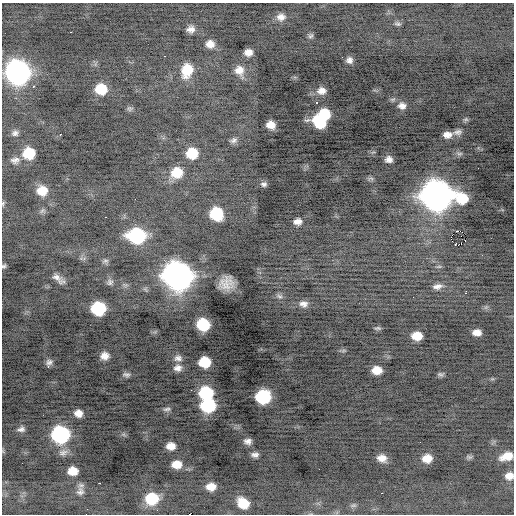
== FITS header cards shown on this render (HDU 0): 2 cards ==
NAXIS1  =                  512 / Axis length
NAXIS2  =                  512 / Axis length

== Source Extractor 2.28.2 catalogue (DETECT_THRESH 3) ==
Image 512 x 512 px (HDU 0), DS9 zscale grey, 1 PNG px = 1 image px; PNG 516 x 516 px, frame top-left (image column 1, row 512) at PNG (2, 3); no overlay
Background -0.549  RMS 0.89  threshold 2.68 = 3 sigma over >= 5 px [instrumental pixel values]
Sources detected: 103; all 103 listed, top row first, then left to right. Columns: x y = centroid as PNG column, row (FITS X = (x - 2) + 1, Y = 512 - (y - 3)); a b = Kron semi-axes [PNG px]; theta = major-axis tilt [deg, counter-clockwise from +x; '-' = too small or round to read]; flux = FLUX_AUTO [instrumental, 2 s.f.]
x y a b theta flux
281 17 11 9 8 410
397 24 9 5 -12 130
191 29 8 7 - 360
71 32 3 2 - 70
311 36 8 6 39 130
210 44 9 8 - 490
248 52 7 6 - 410
164 56 2 2 - 370
349 60 8 7 - 270
187 70 14 11 73 1500
239 70 12 11 - 590
18 72 13 12 - 33000
33 86 3 2 - 510
101 89 10 9 - 1700
322 91 12 10 3 440
393 99 9 5 22 130
316 102 3 2 - 320
402 106 11 10 - 410
130 109 8 6 4 130
324 114 10 9 - 1800
466 119 7 5 18 120
319 122 14 9 -33 2000
271 125 8 7 - 550
458 132 13 7 13 290
15 133 8 7 - 190
60 134 2 2 - 240
447 135 11 8 5 460
233 140 9 7 19 200
29 153 10 9 - 1800
192 153 9 9 - 1600
459 154 10 5 -3 170
389 159 8 7 - 320
15 160 12 8 8 300
177 173 11 10 - 1300
371 178 10 4 -2 140
264 184 8 6 4 170
42 191 10 9 - 950
436 195 14 13 - 83000
462 199 15 11 -29 1700
3 203 6 4 67 82
216 214 10 9 - 2800
106 217 3 2 - 99
297 222 8 6 5 350
459 231 4 2 - 7800
137 236 12 10 -3 6900
451 238 4 2 - 1200
455 244 3 2 - 310
460 244 6 2 19 1300
105 261 8 6 14 140
4 266 6 5 - 110
439 267 8 4 8 98
178 276 14 13 - 65000
58 279 16 6 -37 400
110 282 8 7 - 180
226 283 13 11 28 890
437 286 13 7 11 340
466 292 4 3 - 180
279 296 10 6 -22 170
303 304 12 9 -7 350
486 307 7 4 18 120
98 308 10 9 - 4400
203 325 10 9 - 2900
378 328 8 4 4 110
477 333 8 6 0 430
417 336 9 7 -6 940
343 351 7 4 19 95
105 356 9 8 - 470
178 358 11 8 -1 310
49 362 8 6 41 210
205 362 9 8 - 1800
48 367 3 3 - 61
178 368 11 9 7 380
377 370 9 7 -3 760
441 374 9 5 -2 130
126 375 11 7 -7 190
191 390 2 2 - 87
206 393 11 10 - 3500
263 397 11 9 4 4600
208 405 11 10 - 4700
167 409 10 5 6 170
78 413 7 7 - 430
21 429 9 6 15 220
60 435 11 10 - 10000
248 441 8 6 -7 270
171 446 8 7 - 550
63 452 13 9 15 330
255 455 7 4 -2 220
507 456 13 8 17 850
469 457 7 6 - 110
382 458 9 7 -17 500
427 458 9 8 - 760
177 464 10 8 -1 750
73 471 8 7 - 770
509 476 9 8 - 460
100 483 3 2 - 330
211 487 8 7 - 620
80 491 12 10 76 340
382 493 3 2 - 120
152 499 12 10 6 2500
243 503 11 9 -24 1300
353 505 8 6 2 140
87 509 2 2 - 250
190 514 2 2 - 970
At the frame edge (FLAGS 8, measured only in part): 4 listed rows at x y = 3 203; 4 266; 509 476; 190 514